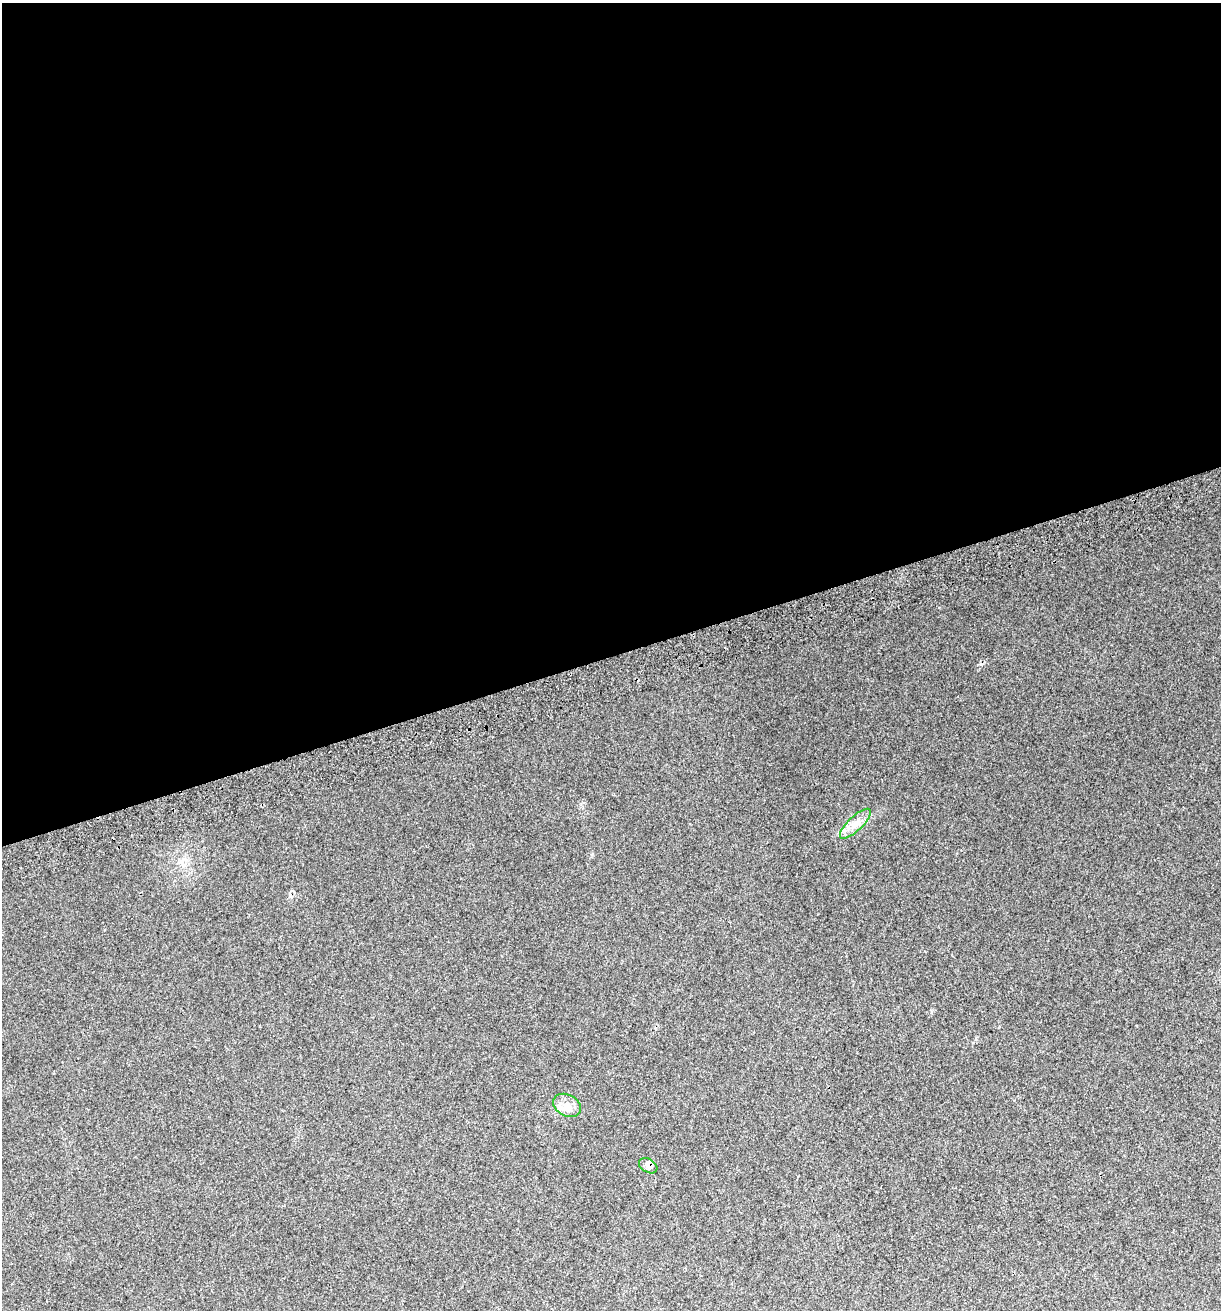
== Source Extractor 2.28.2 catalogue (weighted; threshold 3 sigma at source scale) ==
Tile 2 of 4 x 4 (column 2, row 1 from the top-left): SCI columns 1337-2555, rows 3965-5272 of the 5060 x 5314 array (HDU 1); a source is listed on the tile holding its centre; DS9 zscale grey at full resolution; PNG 1223 x 1312 px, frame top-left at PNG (2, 3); each listed source drawn as its Kron ellipse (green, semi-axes under 4 px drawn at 4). Shown black and unused: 50% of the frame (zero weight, under 2 of 3 exposures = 2% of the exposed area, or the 3 px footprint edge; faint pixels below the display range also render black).
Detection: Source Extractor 2.28.2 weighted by HDU 2 'WHT'; one run over the whole footprint, this tile lists its part. Background 0.0296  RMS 0.011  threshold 0.0489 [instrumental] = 3 sigma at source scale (4.5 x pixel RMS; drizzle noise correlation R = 1.50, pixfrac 1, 0.0396/0.0396 arcsec/px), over >= 5 px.
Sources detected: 5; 2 cosmic-ray / hot-pixel residue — neither listed nor drawn; the other 3 listed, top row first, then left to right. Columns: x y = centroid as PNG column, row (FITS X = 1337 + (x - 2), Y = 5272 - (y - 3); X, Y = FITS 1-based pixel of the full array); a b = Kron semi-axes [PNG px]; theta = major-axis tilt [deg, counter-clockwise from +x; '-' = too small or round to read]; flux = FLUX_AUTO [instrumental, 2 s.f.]
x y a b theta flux
855 824 20 7 44 11
567 1105 14 10 -29 10
648 1166 10 6 -31 4.2
Overlapping masked pixels (flux is a lower limit): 1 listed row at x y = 648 1166